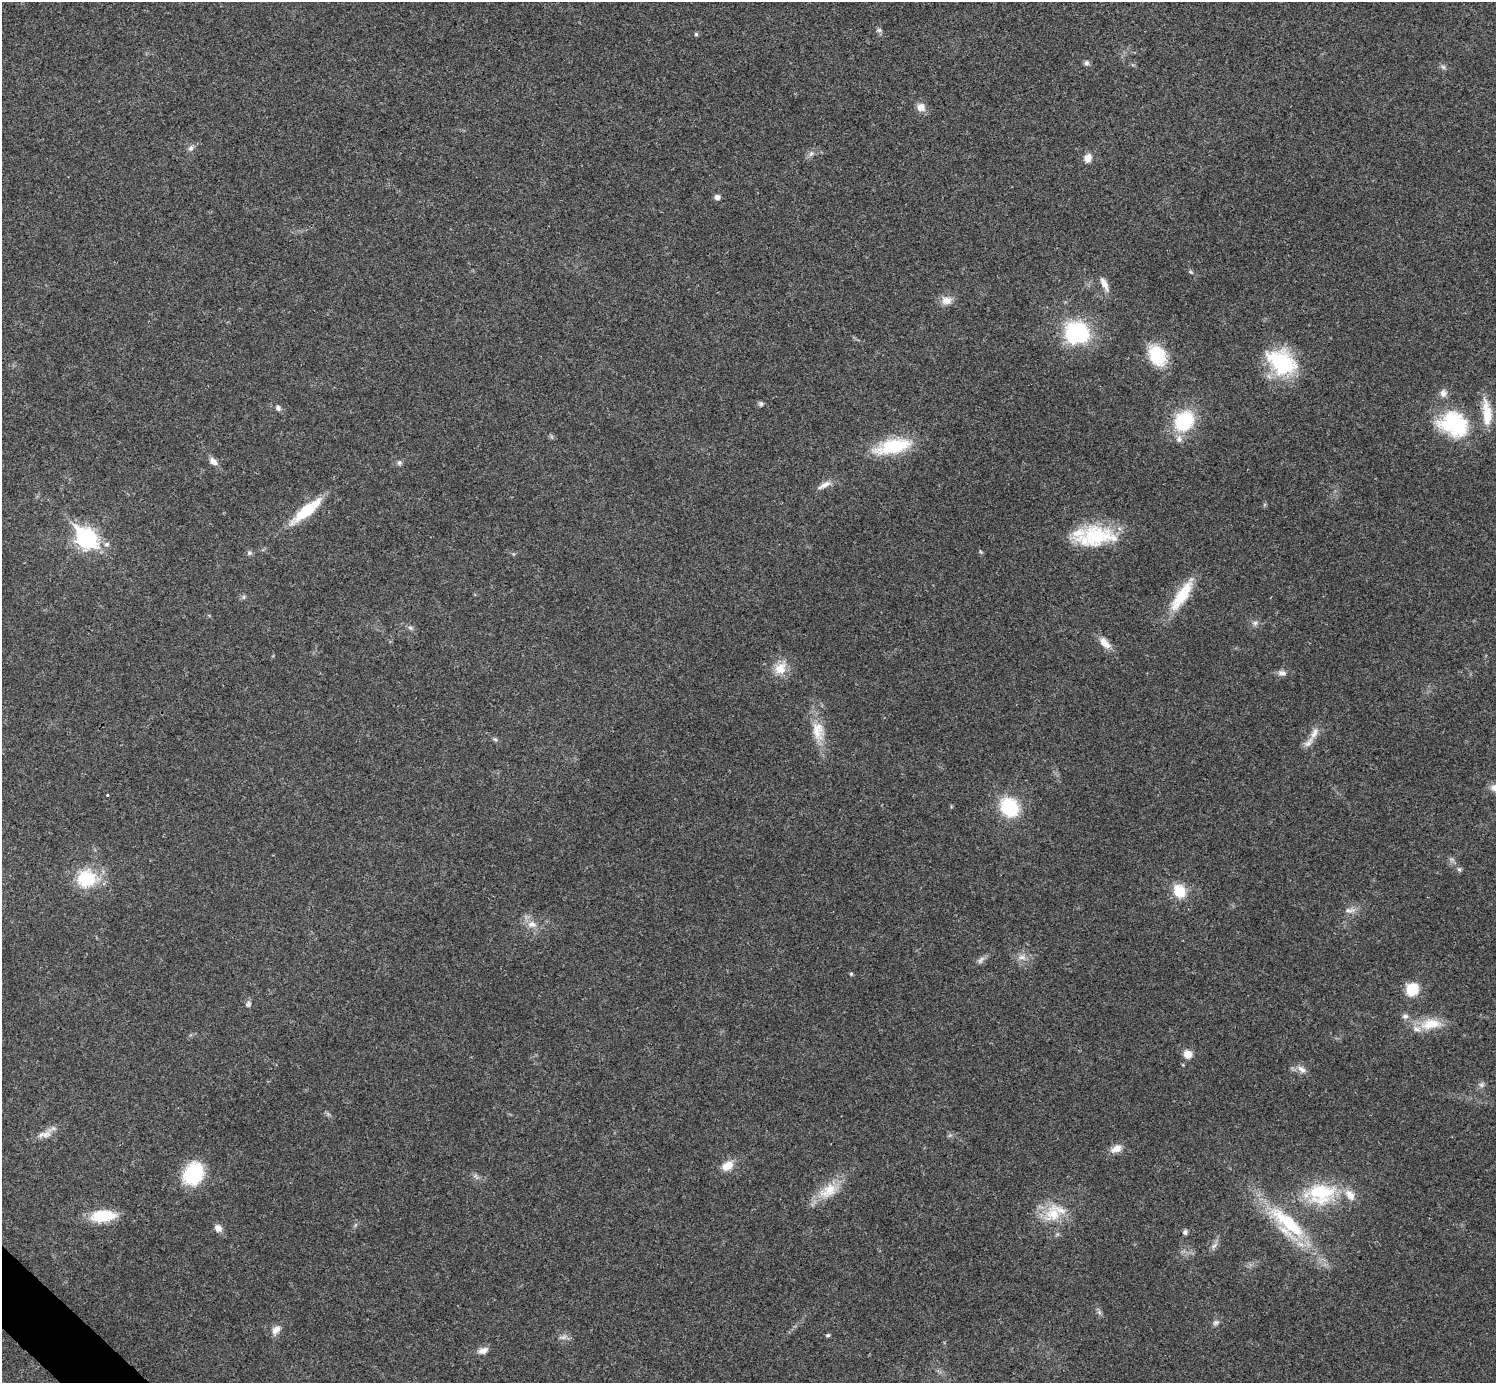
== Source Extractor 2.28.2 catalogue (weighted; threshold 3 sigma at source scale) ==
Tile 7 of 4 x 4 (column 3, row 2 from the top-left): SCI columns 2992-4485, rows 2923-4303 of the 5986 x 5986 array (HDU 1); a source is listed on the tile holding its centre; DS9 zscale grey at full resolution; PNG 1498 x 1385 px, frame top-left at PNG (2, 2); no overlay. Shown black and unused: <1% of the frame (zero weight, under 3 of 4 exposures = <1% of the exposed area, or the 3 px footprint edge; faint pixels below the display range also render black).
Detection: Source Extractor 2.28.2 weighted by HDU 2 'WHT'; one run over the whole footprint, this tile lists its part. Background 0.0221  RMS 0.0041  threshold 0.0185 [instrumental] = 3 sigma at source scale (4.5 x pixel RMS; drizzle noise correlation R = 1.50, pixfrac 1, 0.05/0.05 arcsec/px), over >= 5 px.
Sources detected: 80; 5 inside a brighter listed object's ellipse — not listed separately; the other 75 listed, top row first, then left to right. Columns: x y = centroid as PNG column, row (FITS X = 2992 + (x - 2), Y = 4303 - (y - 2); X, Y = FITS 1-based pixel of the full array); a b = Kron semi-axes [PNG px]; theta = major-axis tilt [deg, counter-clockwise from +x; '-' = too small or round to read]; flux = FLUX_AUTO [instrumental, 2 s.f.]
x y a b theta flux
879 30 6 6 - 0.9
696 34 5 4 - 0.72
1086 63 7 6 - 1.1
1443 67 7 5 -44 0.96
921 107 11 9 -43 3.2
191 148 9 6 71 1.4
811 153 9 6 63 1.4
1088 158 10 8 65 3
717 197 5 5 - 2
1191 272 7 4 -44 0.63
1104 284 19 7 -63 3.2
946 300 15 11 2 3.7
1077 333 19 17 -9 46
1157 355 18 13 -61 23
1282 362 38 26 -34 28
761 404 7 5 -75 0.78
278 408 7 6 - 1.2
1487 413 35 11 -84 9.7
1184 421 19 16 51 28
1454 424 39 30 -25 32
893 446 42 16 13 23
213 461 11 7 -39 2.5
399 463 7 6 - 1
824 485 21 7 27 2.9
307 510 42 11 39 17
1096 537 47 22 4 27
86 538 10 8 -42 170
107 544 7 7 - 1.4
981 552 6 3 -70 0.49
249 553 7 6 - 0.9
1182 595 47 13 57 14
244 597 6 4 90 0.69
1255 623 9 6 10 1.3
410 628 7 6 - 0.97
1105 643 17 9 -45 4.1
780 668 18 15 42 6.6
1282 673 12 7 -4 1.8
818 731 29 16 -81 9.6
1314 733 17 8 66 3.2
495 739 6 5 - 0.7
107 795 3 3 - 0.96
1009 807 20 16 -53 23
1459 869 6 5 - 0.98
86 878 21 19 13 19
1179 891 13 11 -60 11
1349 910 17 7 2 2.4
532 924 14 9 -8 3.7
1022 957 11 7 -6 2.3
981 960 13 6 49 1.5
851 974 4 4 - 0.52
1412 990 11 10 - 13
248 1004 10 7 68 1.2
1405 1016 8 6 8 1.3
1431 1024 29 14 8 10
1188 1054 10 9 - 3.8
1302 1069 13 8 -40 2.6
1482 1085 8 7 - 1.3
46 1134 16 9 15 3.6
1116 1149 15 9 24 3.3
727 1166 14 10 35 5.2
194 1173 25 20 61 24
828 1191 28 17 34 10
1321 1193 41 27 6 28
1053 1214 25 22 48 14
103 1216 28 13 5 13
1287 1223 59 22 -43 33
218 1228 10 9 - 2.4
1185 1232 7 6 - 1
1214 1245 11 5 41 1.4
1099 1312 7 5 -47 0.91
1216 1322 9 7 31 1.3
276 1330 12 8 44 3
828 1335 5 4 - 0.78
563 1337 13 5 8 1.6
483 1351 14 7 18 2.6